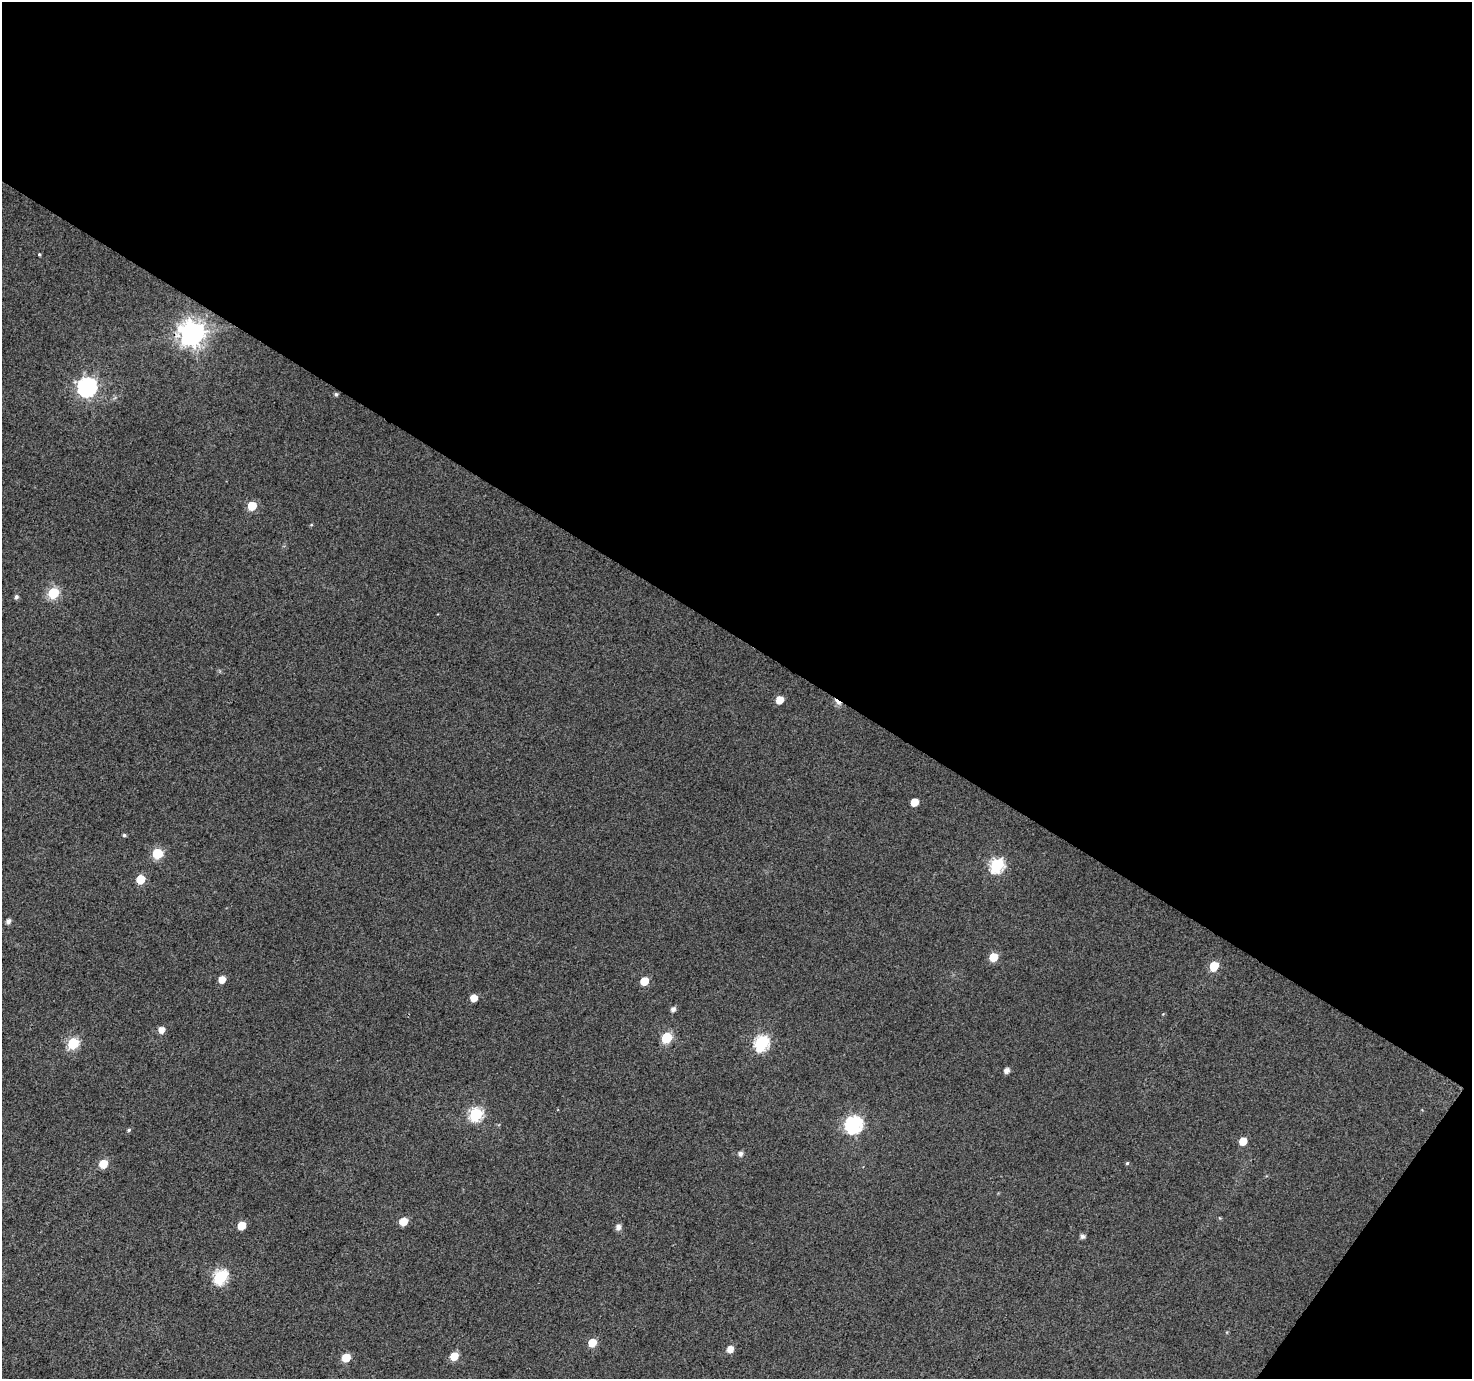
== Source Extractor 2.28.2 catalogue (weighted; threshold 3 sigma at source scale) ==
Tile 2 of 2 x 2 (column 2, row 1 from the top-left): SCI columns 1472-2941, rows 1495-2871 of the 2942 x 2970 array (HDU 1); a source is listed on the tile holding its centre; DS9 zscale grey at full resolution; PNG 1474 x 1381 px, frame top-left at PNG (2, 2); no overlay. Shown black and unused: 48% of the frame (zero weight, under 3 of 4 exposures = <1% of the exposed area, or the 3 px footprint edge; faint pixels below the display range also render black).
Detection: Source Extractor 2.28.2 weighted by HDU 2 'WHT'; one run over the whole footprint, this tile lists its part. Background 0.0404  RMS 0.011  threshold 0.0493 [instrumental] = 3 sigma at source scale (4.5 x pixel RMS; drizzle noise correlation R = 1.50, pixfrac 1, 0.0396/0.0396 arcsec/px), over >= 5 px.
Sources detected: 42; all 42 listed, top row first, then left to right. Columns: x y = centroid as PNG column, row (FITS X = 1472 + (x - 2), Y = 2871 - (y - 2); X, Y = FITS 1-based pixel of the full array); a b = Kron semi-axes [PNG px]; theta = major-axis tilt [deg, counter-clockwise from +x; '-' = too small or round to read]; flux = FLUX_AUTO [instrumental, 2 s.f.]
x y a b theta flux
39 254 4 3 - 1.3
192 333 9 8 - 1100
87 387 8 7 - 430
336 394 5 4 - 1.9
252 506 6 5 - 30
53 593 6 6 - 85
16 597 5 5 - 2.8
780 700 6 5 - 17
838 702 11 4 -35 7.6
914 802 5 5 - 17
124 835 4 3 - 1.8
157 853 6 6 - 59
996 865 7 6 - 170
140 879 6 5 - 35
8 921 5 5 - 4.2
993 957 6 5 - 24
1214 966 6 5 - 32
222 979 6 5 - 12
644 981 6 5 - 23
474 998 5 5 - 12
673 1009 5 5 - 4.1
161 1030 6 5 - 8.8
667 1038 6 6 - 65
73 1043 6 6 - 89
761 1043 7 6 - 180
1006 1070 5 5 - 6.6
476 1114 7 6 - 140
854 1125 8 7 - 300
129 1130 6 4 25 1.6
1243 1141 6 5 - 17
740 1153 6 5 - 4
1127 1163 5 4 - 1.2
103 1164 6 6 - 24
403 1221 6 5 - 23
242 1225 5 5 - 21
618 1227 6 5 - 5.9
1082 1236 5 5 - 3.8
220 1277 7 6 - 160
592 1343 6 5 - 21
730 1349 5 5 - 11
454 1356 6 5 - 23
346 1358 6 5 - 22
Overlapping masked pixels (flux is a lower limit): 1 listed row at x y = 838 702